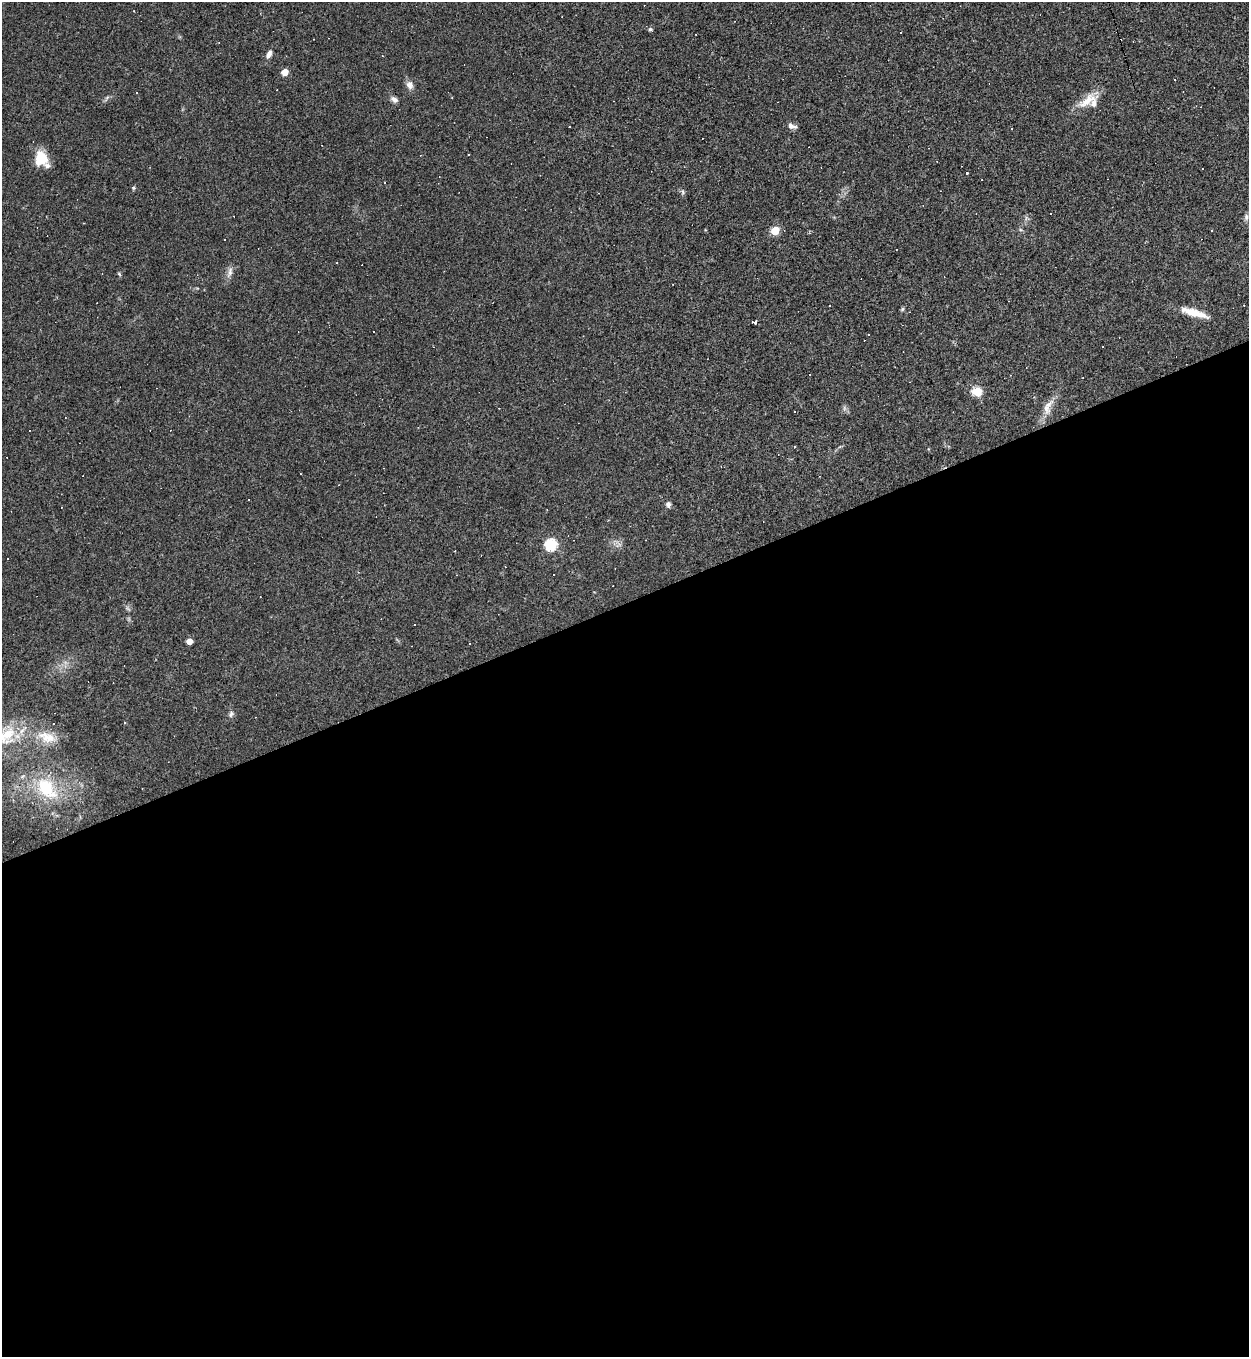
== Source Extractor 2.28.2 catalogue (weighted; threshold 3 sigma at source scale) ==
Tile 15 of 4 x 4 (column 3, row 4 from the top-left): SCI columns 2641-3887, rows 1-1355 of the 5407 x 5421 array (HDU 1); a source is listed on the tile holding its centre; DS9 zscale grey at full resolution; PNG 1251 x 1359 px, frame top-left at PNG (2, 2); no overlay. Shown black and unused: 56% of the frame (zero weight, under 3 of 4 exposures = <1% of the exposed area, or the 3 px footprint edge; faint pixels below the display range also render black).
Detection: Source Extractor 2.28.2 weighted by HDU 2 'WHT'; one run over the whole footprint, this tile lists its part. Background 0.0443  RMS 0.0046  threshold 0.0209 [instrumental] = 3 sigma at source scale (4.5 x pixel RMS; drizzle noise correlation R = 1.50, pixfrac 1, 0.05/0.05 arcsec/px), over >= 5 px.
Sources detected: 61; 24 cosmic-ray / hot-pixel residue — not listed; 2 inside a brighter listed object's ellipse — not listed separately; the other 35 listed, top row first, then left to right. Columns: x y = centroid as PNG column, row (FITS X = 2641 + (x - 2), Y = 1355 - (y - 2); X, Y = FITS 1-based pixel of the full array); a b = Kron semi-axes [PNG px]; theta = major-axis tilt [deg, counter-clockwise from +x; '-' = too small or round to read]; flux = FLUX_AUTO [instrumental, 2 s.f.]
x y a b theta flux
650 29 5 4 - 0.84
269 54 10 6 65 2.1
285 72 5 5 - 5.9
410 85 12 9 -66 2.5
136 93 3 3 - 0.71
394 99 10 6 -36 1.7
1087 101 32 11 33 7.9
792 126 11 6 -20 2
41 159 16 13 81 11
967 173 3 3 - 1.4
133 188 5 4 - 0.56
683 192 6 5 - 0.84
1050 213 3 3 - 2.3
1246 217 9 5 90 1.3
1212 230 3 2 - 0.45
775 231 5 5 - 15
337 263 2 2 - 0.35
230 272 15 6 75 2.3
119 274 6 3 -45 0.53
902 309 6 5 - 0.61
1194 313 32 8 -17 8.1
755 322 4 3 - 1.4
977 391 6 5 - 18
1048 407 27 10 67 5.4
668 504 8 6 82 1.4
62 507 2 2 - 0.24
551 545 6 6 - 48
414 624 3 2 - 0.38
189 641 5 4 - 4
231 714 9 5 75 1.2
124 722 4 3 - 0.53
54 724 3 3 - 0.62
8 734 32 20 77 18
47 737 28 14 -17 11
47 788 35 22 -52 24
Isophote crosses this tile's border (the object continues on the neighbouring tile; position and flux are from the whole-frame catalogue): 1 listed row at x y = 8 734